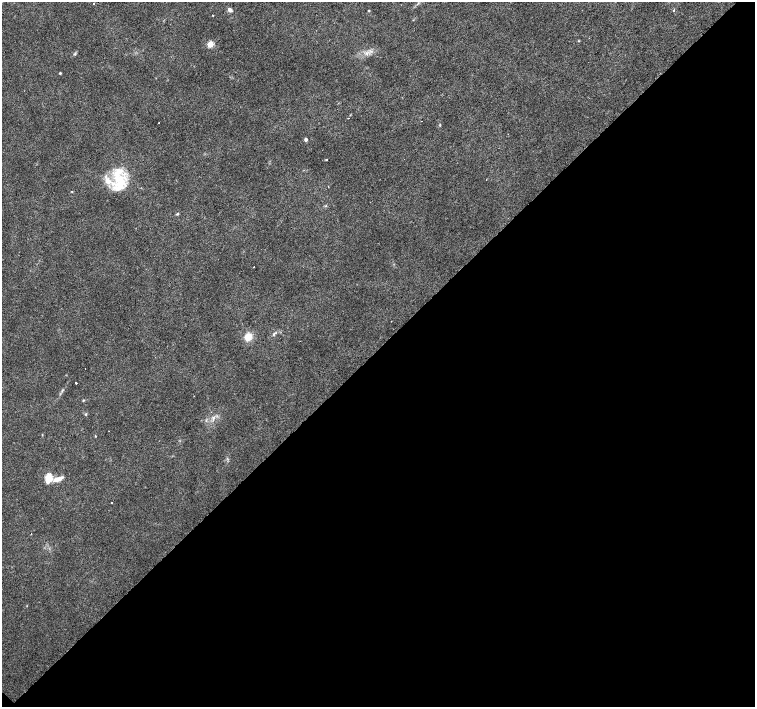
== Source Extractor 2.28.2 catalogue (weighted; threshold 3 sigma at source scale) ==
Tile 15 of 4 x 4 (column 3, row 4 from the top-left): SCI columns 3009-4513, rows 155-1563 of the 6018 x 6012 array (HDU 1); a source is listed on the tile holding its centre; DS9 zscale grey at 2 x 2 block average (1 PNG px = mean of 2 x 2 image px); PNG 757 x 709 px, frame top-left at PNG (2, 2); no overlay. Shown black and unused: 51% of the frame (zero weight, under 3 of 4 exposures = <1% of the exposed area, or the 3 px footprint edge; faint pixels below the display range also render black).
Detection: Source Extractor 2.28.2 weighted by HDU 2 'WHT'; one run over the whole footprint, this tile lists its part. Background 0.0142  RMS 0.0028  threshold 0.0128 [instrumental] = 3 sigma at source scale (4.5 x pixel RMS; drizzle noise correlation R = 1.50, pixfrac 1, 0.0396/0.0396 arcsec/px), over >= 5 px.
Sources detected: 37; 5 cosmic-ray / hot-pixel residue — not listed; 4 inside a brighter listed object's ellipse — not listed separately; the other 28 listed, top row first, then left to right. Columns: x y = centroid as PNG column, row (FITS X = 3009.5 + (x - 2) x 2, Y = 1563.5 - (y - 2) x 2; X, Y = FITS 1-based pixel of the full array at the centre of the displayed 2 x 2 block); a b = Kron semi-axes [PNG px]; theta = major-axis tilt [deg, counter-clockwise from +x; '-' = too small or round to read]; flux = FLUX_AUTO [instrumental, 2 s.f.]
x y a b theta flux
418 3 5 2 - 0.65
93 4 2 2 - 0.74
230 10 7 4 -36 1.8
369 10 3 2 - 0.53
673 10 2 2 - 3
578 41 3 2 - 0.43
210 44 3 3 - 20
367 53 4 2 - 0.96
60 73 3 2 - 0.67
348 118 2 2 - 1.1
306 139 4 3 - 1.4
326 159 2 2 - 0.71
119 179 26 12 81 19
72 192 3 2 - 0.4
177 214 4 3 - 0.69
391 321 2 2 - 0.3
274 334 8 2 45 1.1
248 337 8 6 53 7.9
85 369 2 2 - 0.33
76 383 2 2 - 10
194 396 2 2 - 0.23
83 400 3 3 - 0.53
86 414 3 3 - 0.54
213 418 5 3 - 1.4
95 436 2 2 - 0.61
48 477 3 3 - 26
58 479 13 5 17 5.6
111 503 2 2 - 0.47
Diffuse or blended objects may show on this block-average render without a row.